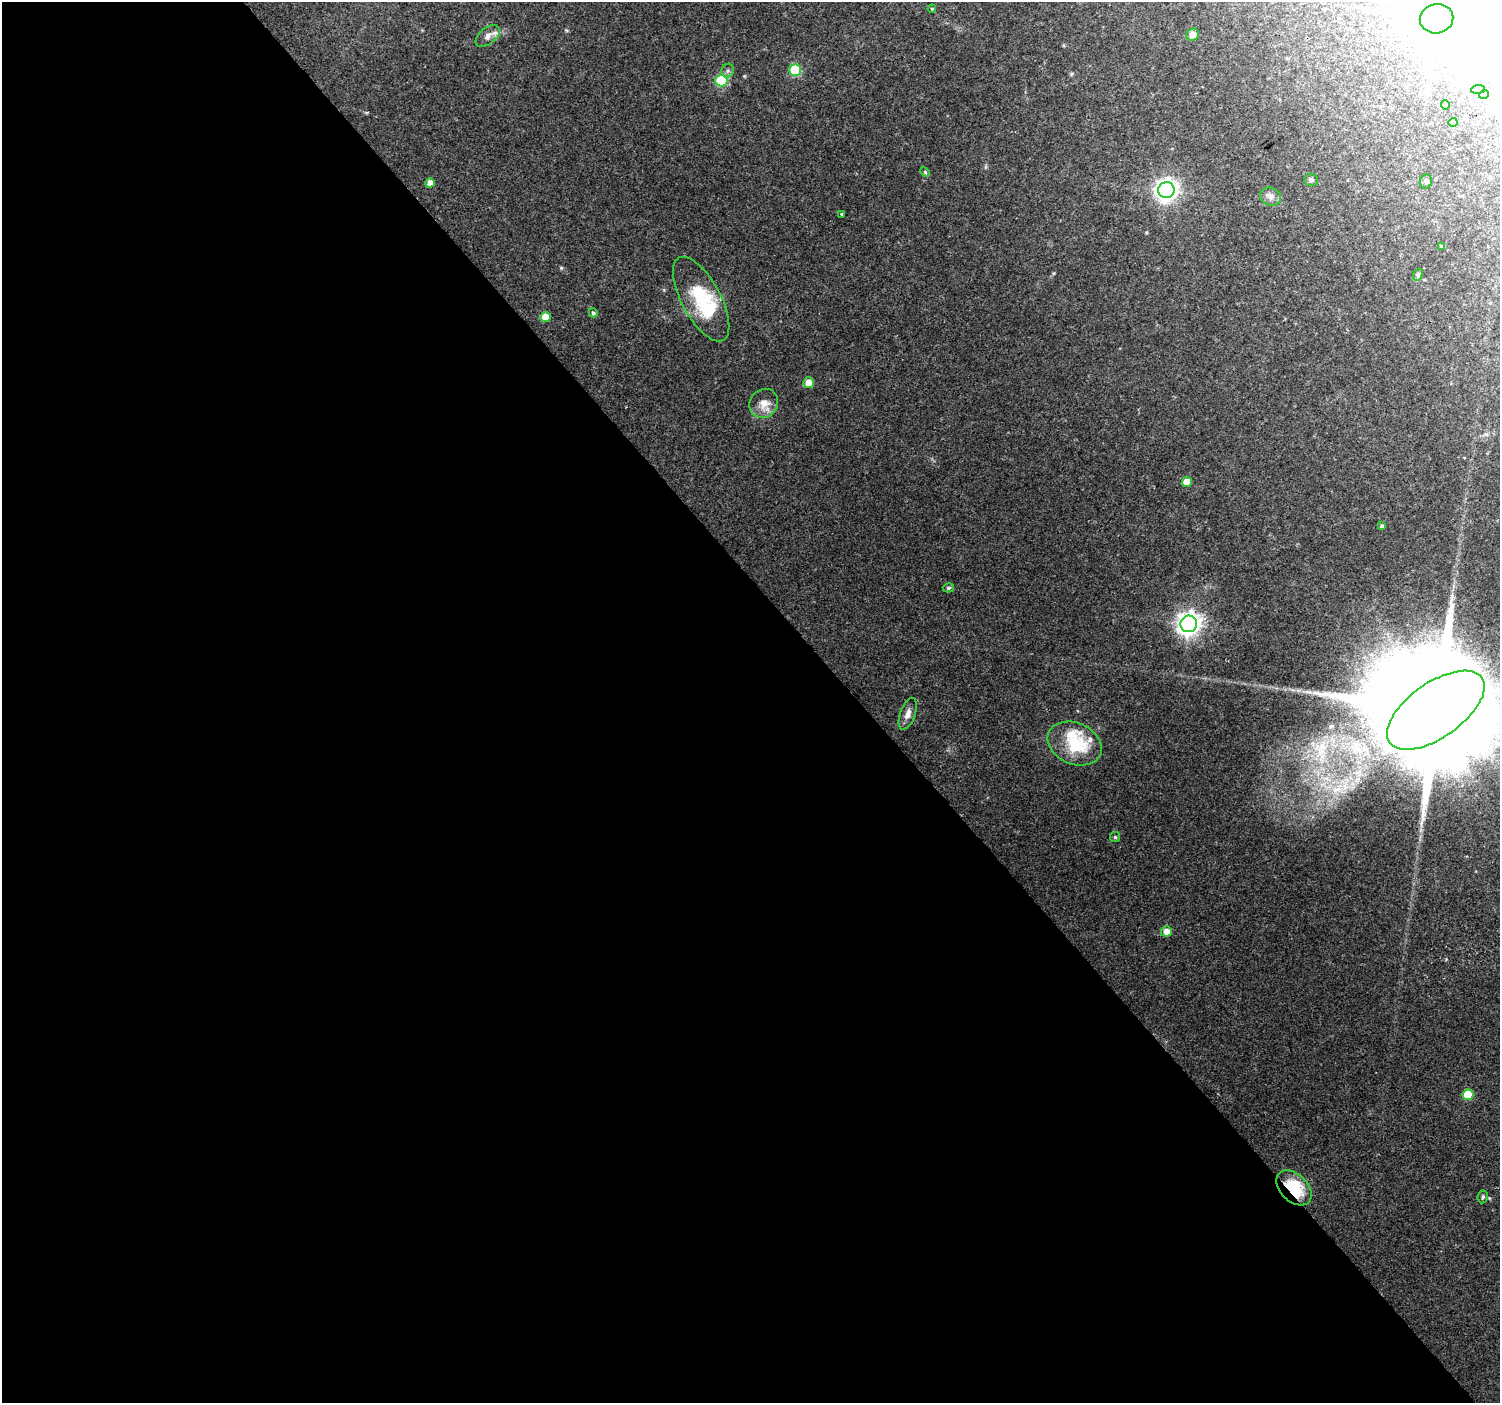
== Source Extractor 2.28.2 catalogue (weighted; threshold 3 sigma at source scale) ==
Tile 9 of 4 x 4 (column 1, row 3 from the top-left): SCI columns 5-1502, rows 1606-3006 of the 5998 x 5950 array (HDU 1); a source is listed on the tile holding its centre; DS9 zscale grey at full resolution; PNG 1502 x 1405 px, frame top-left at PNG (2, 2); each listed source drawn as its Kron ellipse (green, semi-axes under 4 px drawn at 4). Shown black and unused: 57% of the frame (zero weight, under 2 of 3 exposures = <1% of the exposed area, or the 3 px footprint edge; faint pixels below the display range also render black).
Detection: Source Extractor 2.28.2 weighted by HDU 2 'WHT'; one run over the whole footprint, this tile lists its part. Background 0.151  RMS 0.0094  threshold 0.0425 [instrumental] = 3 sigma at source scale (4.5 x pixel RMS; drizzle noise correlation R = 1.50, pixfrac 1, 0.0396/0.0396 arcsec/px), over >= 5 px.
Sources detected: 46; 7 inside a brighter object's white glare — neither listed nor drawn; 2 inside a brighter listed object's ellipse — not listed separately; the other 37 listed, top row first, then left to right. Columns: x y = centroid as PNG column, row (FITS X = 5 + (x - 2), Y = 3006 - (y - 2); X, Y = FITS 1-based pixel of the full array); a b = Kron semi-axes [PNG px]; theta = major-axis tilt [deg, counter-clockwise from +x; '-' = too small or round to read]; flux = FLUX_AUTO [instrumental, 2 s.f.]
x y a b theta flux
932 9 4 4 - 0.85
1437 19 17 14 12 5200
1193 35 6 6 - 7.2
488 36 14 8 39 5.8
795 70 6 6 - 67
728 71 7 6 - 2.4
721 81 6 6 - 62
1478 89 7 3 7 1.2
1484 94 5 3 - 0.92
1445 105 4 4 - 0.97
1453 123 4 4 - 4.5
925 172 6 3 -46 1.1
1311 180 7 6 - 2.3
1426 182 7 6 - 2.2
430 183 5 4 - 6.3
1166 190 8 8 - 590
1271 197 10 9 - 4.8
842 214 3 3 - 2.5
1441 246 3 3 - 1
1418 275 6 4 68 1.5
701 299 47 19 -62 48
593 313 4 4 - 1.8
545 317 5 5 - 13
809 383 5 5 - 9.4
764 403 15 13 48 11
1187 482 5 5 - 10
1382 526 4 3 - 1.9
948 588 6 4 14 1.7
1189 624 8 8 - 680
1436 710 56 27 35 52000
908 714 17 7 70 6.5
1075 743 28 20 -24 44
1115 837 5 5 - 1.2
1166 931 5 5 - 10
1468 1095 5 5 - 30
1294 1188 21 13 -45 40
1483 1197 6 5 - 1.8
Overlapping masked pixels (flux is a lower limit): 1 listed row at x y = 1294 1188
Isophote crosses this tile's border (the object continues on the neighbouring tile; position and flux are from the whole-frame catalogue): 2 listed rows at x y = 1437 19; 1436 710
Unlisted compact peaks at least as high as the median listed source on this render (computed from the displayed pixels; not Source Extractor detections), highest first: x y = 561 268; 1309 692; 566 30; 1146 232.